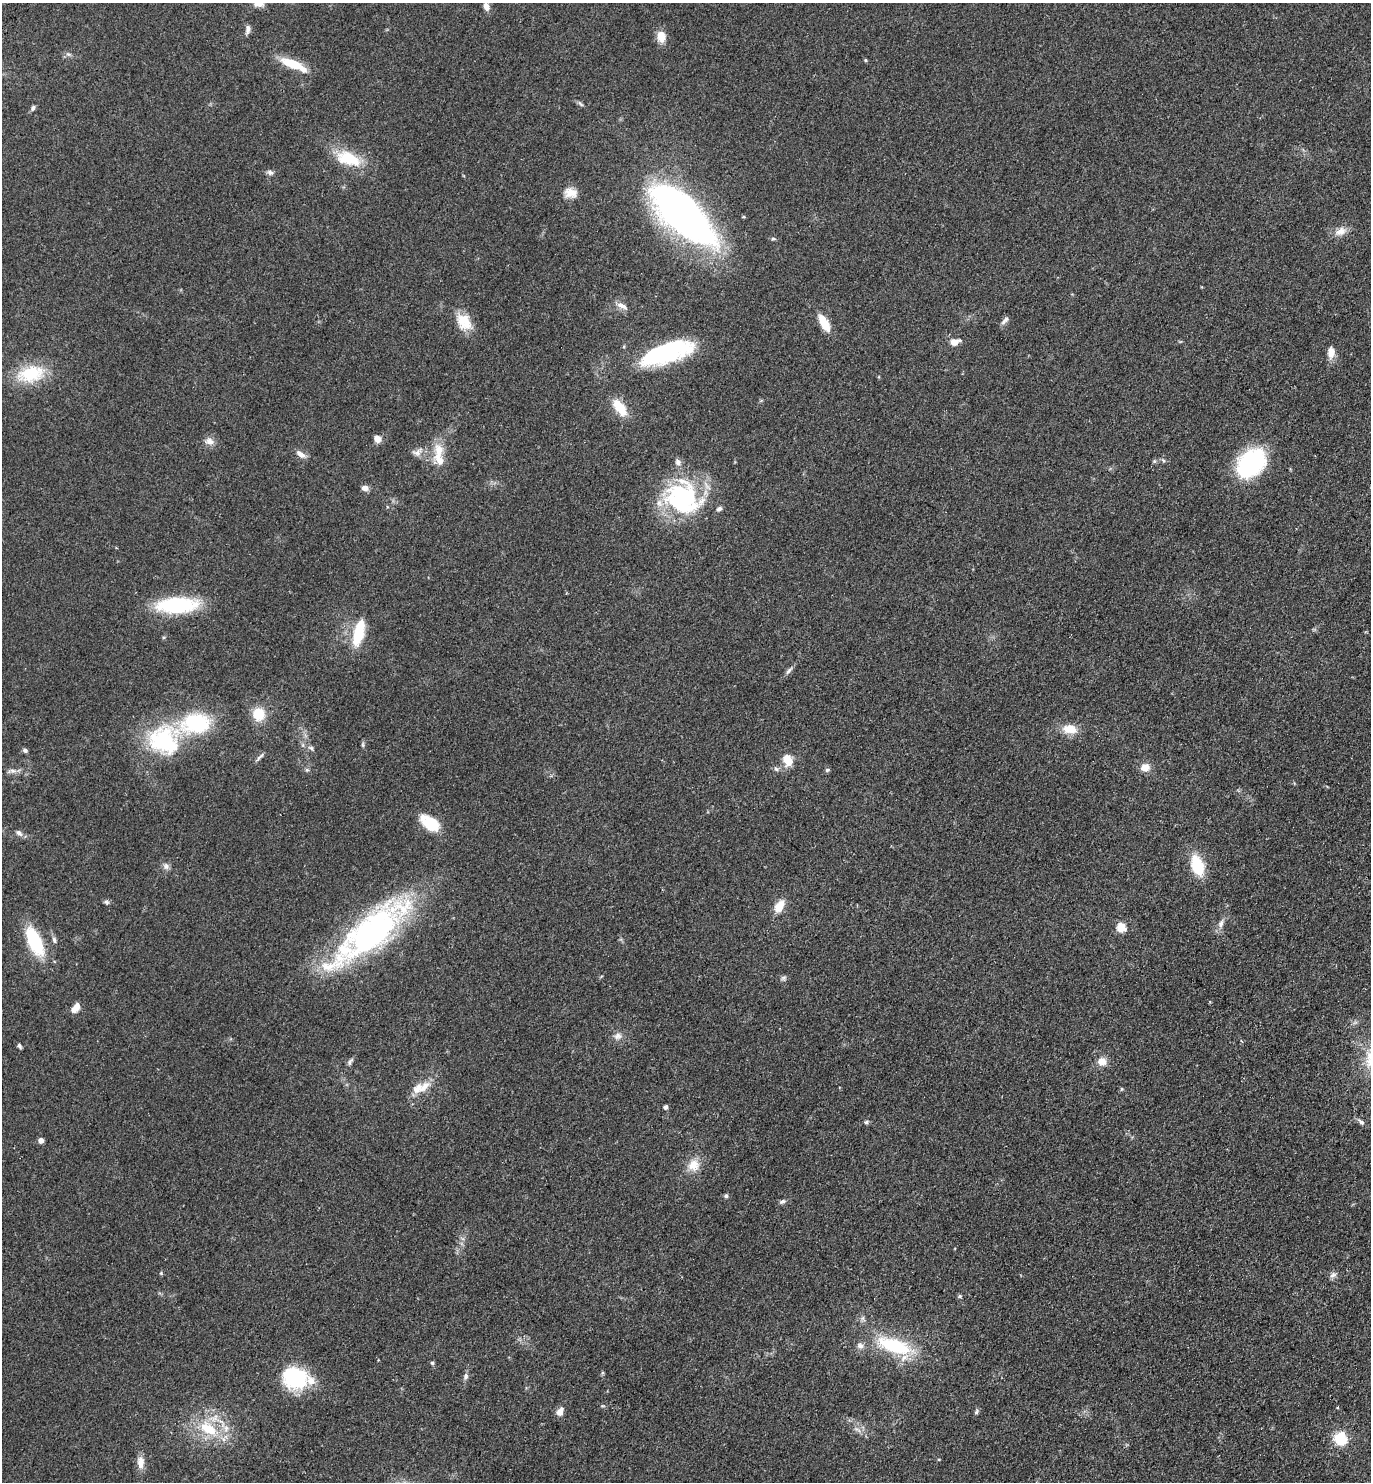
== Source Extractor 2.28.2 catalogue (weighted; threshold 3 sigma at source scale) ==
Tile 6 of 4 x 4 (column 2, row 2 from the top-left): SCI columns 1571-2939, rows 2997-4476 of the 6020 x 5993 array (HDU 1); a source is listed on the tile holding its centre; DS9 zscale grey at full resolution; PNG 1373 x 1484 px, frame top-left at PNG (2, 3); no overlay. Shown black and unused: <1% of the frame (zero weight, under 2 of 3 exposures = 3% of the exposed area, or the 3 px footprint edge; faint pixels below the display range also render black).
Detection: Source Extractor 2.28.2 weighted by HDU 2 'WHT'; one run over the whole footprint, this tile lists its part. Background 0.0949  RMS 0.009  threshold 0.0403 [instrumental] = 3 sigma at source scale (4.5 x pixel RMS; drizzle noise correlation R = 1.50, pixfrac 1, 0.05/0.05 arcsec/px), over >= 5 px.
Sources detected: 100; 1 inside a brighter object's white glare — not listed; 7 inside a brighter listed object's ellipse — not listed separately; the other 92 listed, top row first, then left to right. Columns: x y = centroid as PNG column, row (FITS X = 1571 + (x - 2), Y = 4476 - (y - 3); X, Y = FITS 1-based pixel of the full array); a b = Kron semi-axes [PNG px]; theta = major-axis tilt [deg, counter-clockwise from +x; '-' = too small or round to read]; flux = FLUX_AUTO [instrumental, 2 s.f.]
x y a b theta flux
258 3 12 8 4 7.8
486 6 9 7 -76 4.9
248 29 11 6 79 3.5
661 36 13 10 -79 9.8
68 54 6 5 - 1.7
865 60 4 3 - 1.1
293 64 31 9 -23 24
581 104 11 4 -40 1.7
33 108 7 5 66 2.2
348 158 31 16 -17 31
270 172 8 6 -27 2.4
570 193 17 12 -4 9.4
683 215 56 23 -43 560
743 217 5 3 - 0.89
1340 231 17 10 23 7.7
773 239 7 4 -7 1.3
622 306 16 6 -27 5
1005 320 14 6 50 3
464 322 23 16 -52 17
824 323 17 7 -61 20
955 342 11 7 16 7.3
1331 352 13 8 86 8.1
656 355 70 22 19 75
31 374 35 20 13 37
620 407 20 10 -53 19
377 439 9 7 -25 5.6
209 441 12 9 -7 5.6
417 452 16 9 28 5.6
438 452 30 13 80 18
300 454 12 6 -38 5.8
1154 461 5 5 - 1.2
1251 463 31 22 46 90
365 488 6 5 - 5.6
683 498 42 36 -34 110
177 605 31 13 2 91
358 633 28 10 76 32
789 670 11 5 45 2.7
259 714 13 12 - 20
196 723 32 22 4 72
1070 729 19 12 -7 13
163 740 41 34 -36 75
363 745 7 4 -90 1.4
311 748 9 5 -45 2.1
25 750 5 5 - 2.1
260 756 15 3 47 2.2
787 760 11 8 -65 16
1145 767 10 9 - 8.4
776 769 7 5 -44 1.8
13 770 9 4 -9 2.7
307 770 6 5 - 1.5
827 770 5 5 - 1.6
430 823 20 11 -32 31
19 833 10 6 -41 3.2
1197 865 18 10 -71 37
166 866 10 8 -54 3.3
106 902 8 5 -26 1.9
779 906 14 9 55 12
1221 924 12 7 73 4.3
1121 927 5 5 - 43
370 933 101 31 40 250
54 940 9 5 -81 2.3
35 941 25 11 -66 60
784 978 8 5 27 1.9
76 1008 13 7 53 6.5
617 1036 11 8 31 4.5
1241 1041 4 4 - 1.2
19 1046 8 4 -54 1.6
1102 1061 7 7 - 11
350 1062 12 5 60 2.3
421 1087 29 11 23 14
1121 1089 5 3 - 0.92
666 1107 5 5 - 1.9
866 1122 7 5 16 1.5
1361 1122 11 5 -40 2.7
41 1140 4 4 - 8
693 1165 15 15 - 12
726 1196 5 5 - 1.5
782 1201 8 5 30 2.1
161 1273 5 4 - 0.99
1333 1275 11 7 35 3
959 1296 6 4 21 1.3
894 1346 43 17 -18 59
432 1363 5 4 - 1.3
465 1376 9 6 79 2.8
295 1378 28 25 -3 52
1337 1407 3 3 - 1.9
560 1411 10 7 61 6.1
976 1412 7 5 62 1.5
208 1428 30 16 -31 34
857 1429 13 3 -36 2.6
1340 1438 11 10 - 29
141 1462 16 9 -84 7.3
Isophote crosses this tile's border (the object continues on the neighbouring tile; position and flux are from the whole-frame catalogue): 1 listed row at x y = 258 3